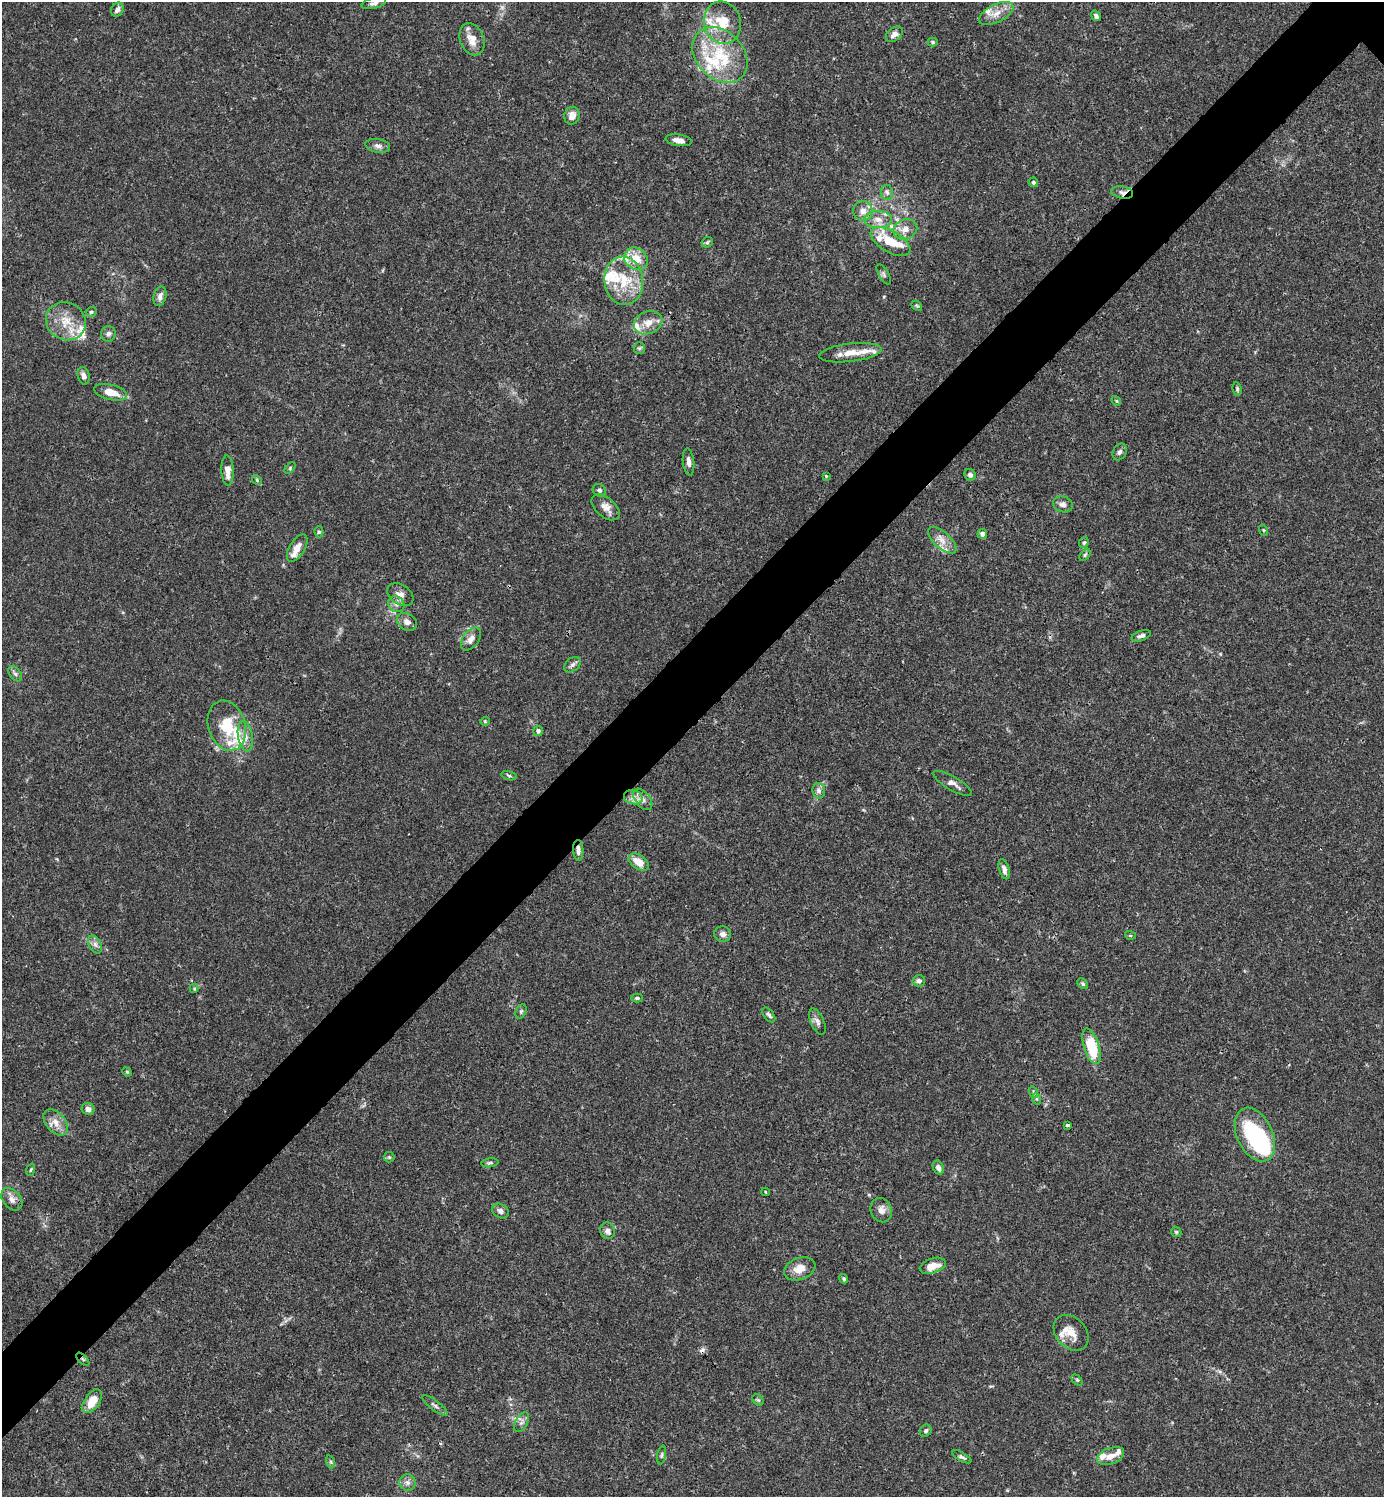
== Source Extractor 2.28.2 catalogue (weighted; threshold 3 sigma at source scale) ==
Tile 7 of 4 x 4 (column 3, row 2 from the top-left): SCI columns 3062-4443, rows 2989-4483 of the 5981 x 5982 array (HDU 1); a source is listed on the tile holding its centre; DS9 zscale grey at full resolution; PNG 1386 x 1499 px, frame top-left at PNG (2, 2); each listed source drawn as its Kron ellipse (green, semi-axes under 4 px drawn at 4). Shown black and unused: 6% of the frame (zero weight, under 3 of 4 exposures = <1% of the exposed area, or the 3 px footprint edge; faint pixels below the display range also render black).
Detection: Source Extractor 2.28.2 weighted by HDU 2 'WHT'; one run over the whole footprint, this tile lists its part. Background 0.015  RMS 0.0022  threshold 0.00979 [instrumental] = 3 sigma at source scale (4.5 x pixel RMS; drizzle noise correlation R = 1.50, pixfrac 1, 0.05/0.05 arcsec/px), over >= 5 px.
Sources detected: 138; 1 too faint to see at this stretch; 1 inside a brighter object's white glare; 1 cosmic-ray / hot-pixel residue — neither listed nor drawn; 20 inside a brighter listed object's ellipse — not listed separately; the other 115 listed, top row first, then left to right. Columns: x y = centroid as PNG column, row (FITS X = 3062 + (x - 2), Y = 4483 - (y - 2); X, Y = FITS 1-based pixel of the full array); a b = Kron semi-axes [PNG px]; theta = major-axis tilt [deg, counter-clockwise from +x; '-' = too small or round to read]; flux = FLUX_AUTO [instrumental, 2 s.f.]
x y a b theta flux
374 3 12 5 14 0.72
117 10 7 6 - 0.99
996 13 19 9 27 2.4
1096 16 6 4 -53 0.6
722 23 21 18 -75 6.2
894 34 9 6 39 1.4
472 39 16 12 -69 2.9
933 42 5 4 - 0.34
720 55 31 23 -46 12
572 116 9 7 73 1.7
679 140 13 5 -9 1.4
378 146 12 6 -10 0.97
1033 182 5 4 - 0.38
887 192 7 6 - 0.64
1122 193 11 6 -10 0.96
863 211 10 9 - 1.8
878 219 14 8 -1 2.1
905 229 12 10 22 1.8
707 242 6 5 - 0.33
890 242 22 11 -30 5.3
636 259 12 10 -38 3.6
884 274 11 5 -61 0.56
624 281 24 19 -84 8.2
160 296 10 6 76 0.96
917 306 6 4 -43 0.31
91 312 5 5 - 0.41
66 321 20 18 -32 4.9
648 323 14 11 22 2.5
108 334 8 7 - 0.73
639 348 6 5 - 0.4
851 353 31 9 7 3.7
84 376 9 6 -76 1
1237 389 7 4 -82 0.37
111 392 17 7 -13 3.1
1116 401 5 4 - 0.28
1120 452 9 6 63 0.67
689 462 14 5 -83 1.1
290 468 6 4 47 0.32
227 470 15 6 -88 2.1
970 475 6 5 - 0.72
826 476 4 4 - 0.18
257 480 5 4 - 0.28
599 490 7 6 - 0.6
1063 504 10 7 -17 0.95
605 507 16 9 -41 1.8
1263 530 6 3 -71 0.21
319 532 5 4 - 0.39
982 534 5 5 - 0.93
942 540 17 8 -41 1.9
1084 543 5 4 - 0.37
297 548 15 7 59 2
1085 555 7 4 54 0.35
400 595 14 10 -33 1.5
396 604 8 7 - 0.97
407 622 11 8 -33 1.2
1141 636 10 5 19 0.64
471 639 13 8 53 1.4
573 665 9 6 39 0.72
15 674 8 5 -53 0.57
485 721 4 4 - 0.22
227 726 26 18 -72 7.7
538 731 5 5 - 0.59
245 736 15 7 -80 1.6
509 776 8 4 -13 0.38
953 783 22 6 -30 1.4
819 791 8 6 -82 0.7
633 797 9 7 -14 1.1
643 799 12 7 -52 1.1
578 850 10 5 -88 1.1
639 862 11 7 -35 2.8
1004 869 10 5 -74 0.97
722 934 8 7 - 0.96
1130 935 5 3 - 0.22
95 944 9 6 -63 0.82
919 981 6 5 - 0.68
1083 984 6 4 -46 0.32
194 989 4 4 - 0.24
637 998 6 4 -2 0.38
521 1011 8 5 64 0.41
769 1015 8 5 -52 0.54
817 1022 14 6 -66 0.95
1091 1046 18 7 -73 8.8
127 1072 5 4 - 0.23
1033 1092 6 3 -71 0.29
1037 1099 5 3 - 0.28
88 1109 6 6 - 0.95
56 1122 15 9 -50 2.1
1068 1125 4 3 - 0.43
1255 1135 28 18 -64 20
389 1157 5 5 - 0.33
490 1163 8 4 8 0.41
938 1168 7 5 -63 0.97
31 1170 6 4 70 0.25
765 1192 4 3 - 0.18
12 1199 13 8 -50 1.4
881 1210 12 10 -68 1.5
500 1211 8 6 -37 0.81
607 1231 8 7 - 0.94
1176 1232 5 4 - 0.28
933 1266 13 7 18 2.4
800 1269 16 11 20 2.6
844 1279 5 4 - 0.35
1071 1333 20 15 -47 3.2
83 1359 8 3 -45 0.28
1077 1380 6 4 -44 0.3
758 1400 6 5 - 0.34
92 1401 13 7 55 4.1
435 1405 15 5 -37 0.71
522 1422 11 6 61 0.79
926 1431 6 5 - 0.5
662 1455 9 3 79 0.43
1111 1456 14 8 22 2.1
962 1457 10 4 -30 0.49
331 1462 7 4 -71 0.39
408 1483 8 8 - 0.91
Overlapping masked pixels (flux is a lower limit): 3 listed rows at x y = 1122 193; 578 850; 83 1359
Isophote crosses this tile's border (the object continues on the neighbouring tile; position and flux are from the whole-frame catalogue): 1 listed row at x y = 374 3